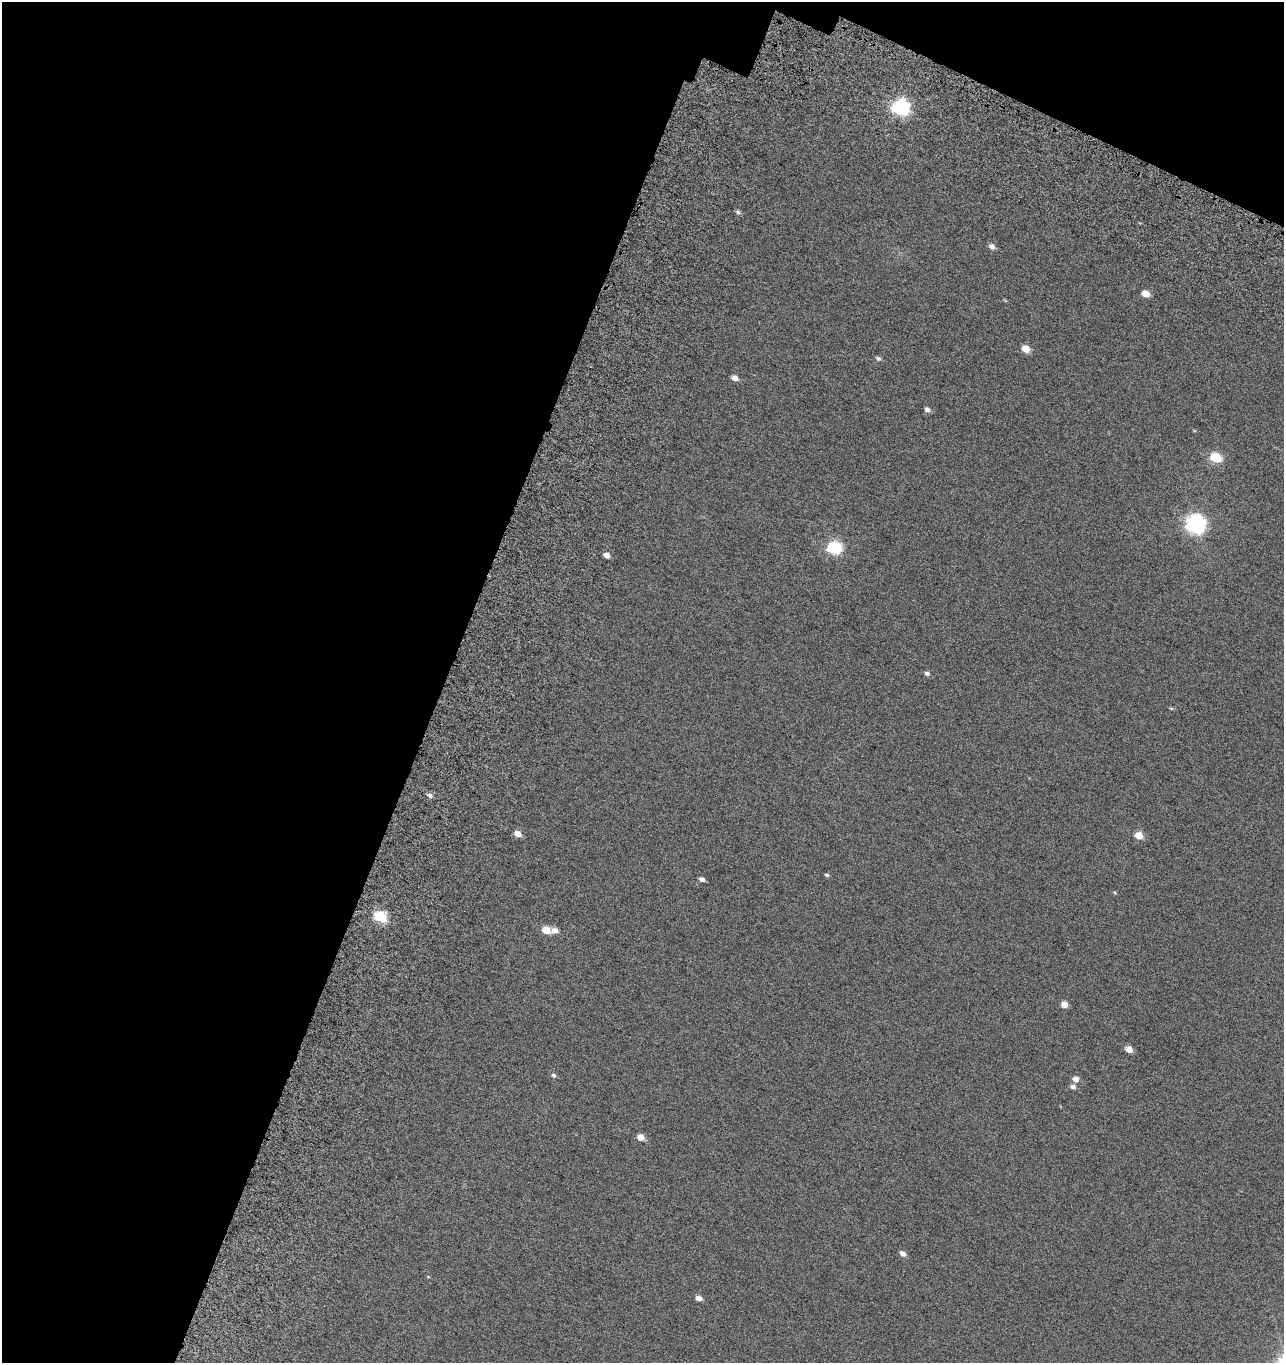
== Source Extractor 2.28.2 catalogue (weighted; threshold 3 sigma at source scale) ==
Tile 1 of 2 x 2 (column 1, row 1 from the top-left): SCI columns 309-1590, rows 1555-2915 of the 3170 x 3112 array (HDU 1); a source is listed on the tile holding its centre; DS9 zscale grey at full resolution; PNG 1286 x 1365 px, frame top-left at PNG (2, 2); no overlay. Shown black and unused: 38% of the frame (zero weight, under 5 of 10 exposures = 19% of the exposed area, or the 3 px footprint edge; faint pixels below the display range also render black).
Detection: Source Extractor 2.28.2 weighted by HDU 2 'WHT'; one run over the whole footprint, this tile lists its part. Background 0.0379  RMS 0.024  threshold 0.098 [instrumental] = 3 sigma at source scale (4.09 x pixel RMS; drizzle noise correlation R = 1.36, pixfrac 0.8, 0.0396/0.0396 arcsec/px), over >= 5 px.
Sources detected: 31; all 31 listed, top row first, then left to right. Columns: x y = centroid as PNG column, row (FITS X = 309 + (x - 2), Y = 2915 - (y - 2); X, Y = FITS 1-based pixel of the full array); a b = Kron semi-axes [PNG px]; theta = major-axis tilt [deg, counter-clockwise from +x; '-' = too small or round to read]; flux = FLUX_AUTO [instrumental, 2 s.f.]
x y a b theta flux
901 108 7 6 - 600
738 212 7 5 -21 4.5
992 246 7 5 -33 9.2
1145 294 5 5 - 30
1026 349 5 5 - 33
878 358 7 5 -29 4.6
735 378 6 5 - 13
927 410 6 5 - 7.2
1216 458 6 5 - 120
1196 524 7 7 - 910
835 548 6 6 - 290
606 555 6 5 - 10
927 673 6 5 - 5.1
1171 708 6 4 -19 2.1
430 795 6 5 - 6.2
518 834 5 5 - 20
1139 835 5 5 - 32
827 875 6 4 -17 3.2
702 879 6 4 -26 7.9
1115 893 5 3 - 1.9
380 916 6 5 - 190
546 930 5 5 - 38
555 930 7 6 - 11
1064 1004 5 5 - 20
1129 1049 5 5 - 19
554 1075 6 5 - 4.2
1076 1079 6 5 - 13
1073 1087 6 5 - 6.9
641 1137 5 5 - 21
903 1254 6 5 - 9.2
699 1298 6 5 - 11